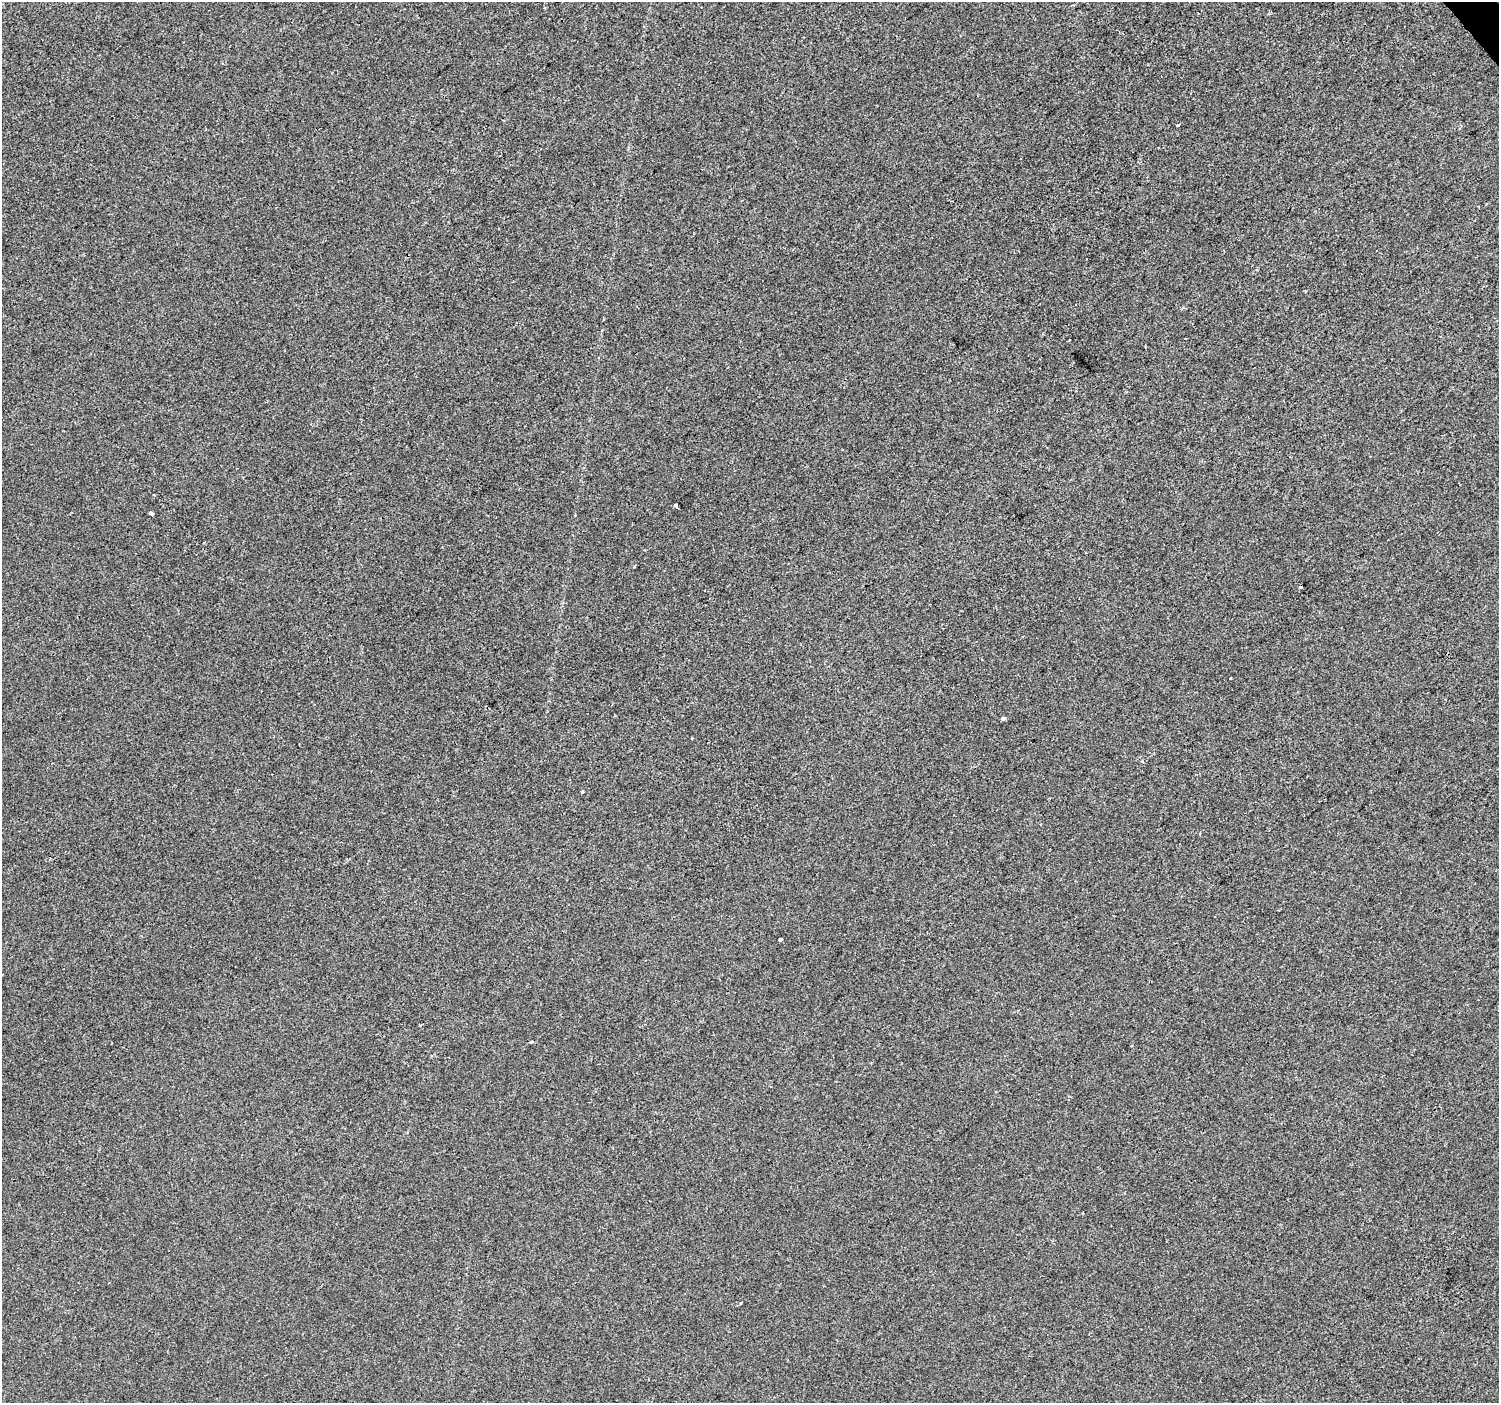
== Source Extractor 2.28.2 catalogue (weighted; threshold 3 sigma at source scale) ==
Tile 10 of 4 x 4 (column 2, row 3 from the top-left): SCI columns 1501-2997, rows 1602-3002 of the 5992 x 5941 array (HDU 1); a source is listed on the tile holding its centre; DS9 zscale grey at full resolution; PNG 1501 x 1405 px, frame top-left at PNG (2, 2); no overlay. Shown black and unused: <1% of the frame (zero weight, under 2 of 3 exposures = <1% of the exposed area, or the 3 px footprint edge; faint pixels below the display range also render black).
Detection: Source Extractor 2.28.2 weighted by HDU 2 'WHT'; one run over the whole footprint, this tile lists its part. Background 3.85e-05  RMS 0.0045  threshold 0.0203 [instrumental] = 3 sigma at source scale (4.5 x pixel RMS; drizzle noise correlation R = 1.50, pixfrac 1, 0.0396/0.0396 arcsec/px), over >= 5 px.
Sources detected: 13; all 13 listed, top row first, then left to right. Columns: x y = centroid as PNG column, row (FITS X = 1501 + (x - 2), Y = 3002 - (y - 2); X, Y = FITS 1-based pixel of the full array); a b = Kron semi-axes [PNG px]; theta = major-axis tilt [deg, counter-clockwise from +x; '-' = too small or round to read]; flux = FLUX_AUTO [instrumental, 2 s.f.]
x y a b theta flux
1177 125 3 3 - 1.5
1183 308 5 4 - 0.67
1069 340 3 2 - 0.39
676 506 6 3 -61 4.4
151 514 4 3 - 4.4
1301 587 3 2 - 0.55
1230 679 3 3 - 2.2
1003 718 4 3 - 4.2
1142 761 5 3 - 0.43
582 791 3 3 - 0.61
780 939 3 3 - 1.4
421 1025 3 2 - 0.52
531 1042 3 3 - 1.7